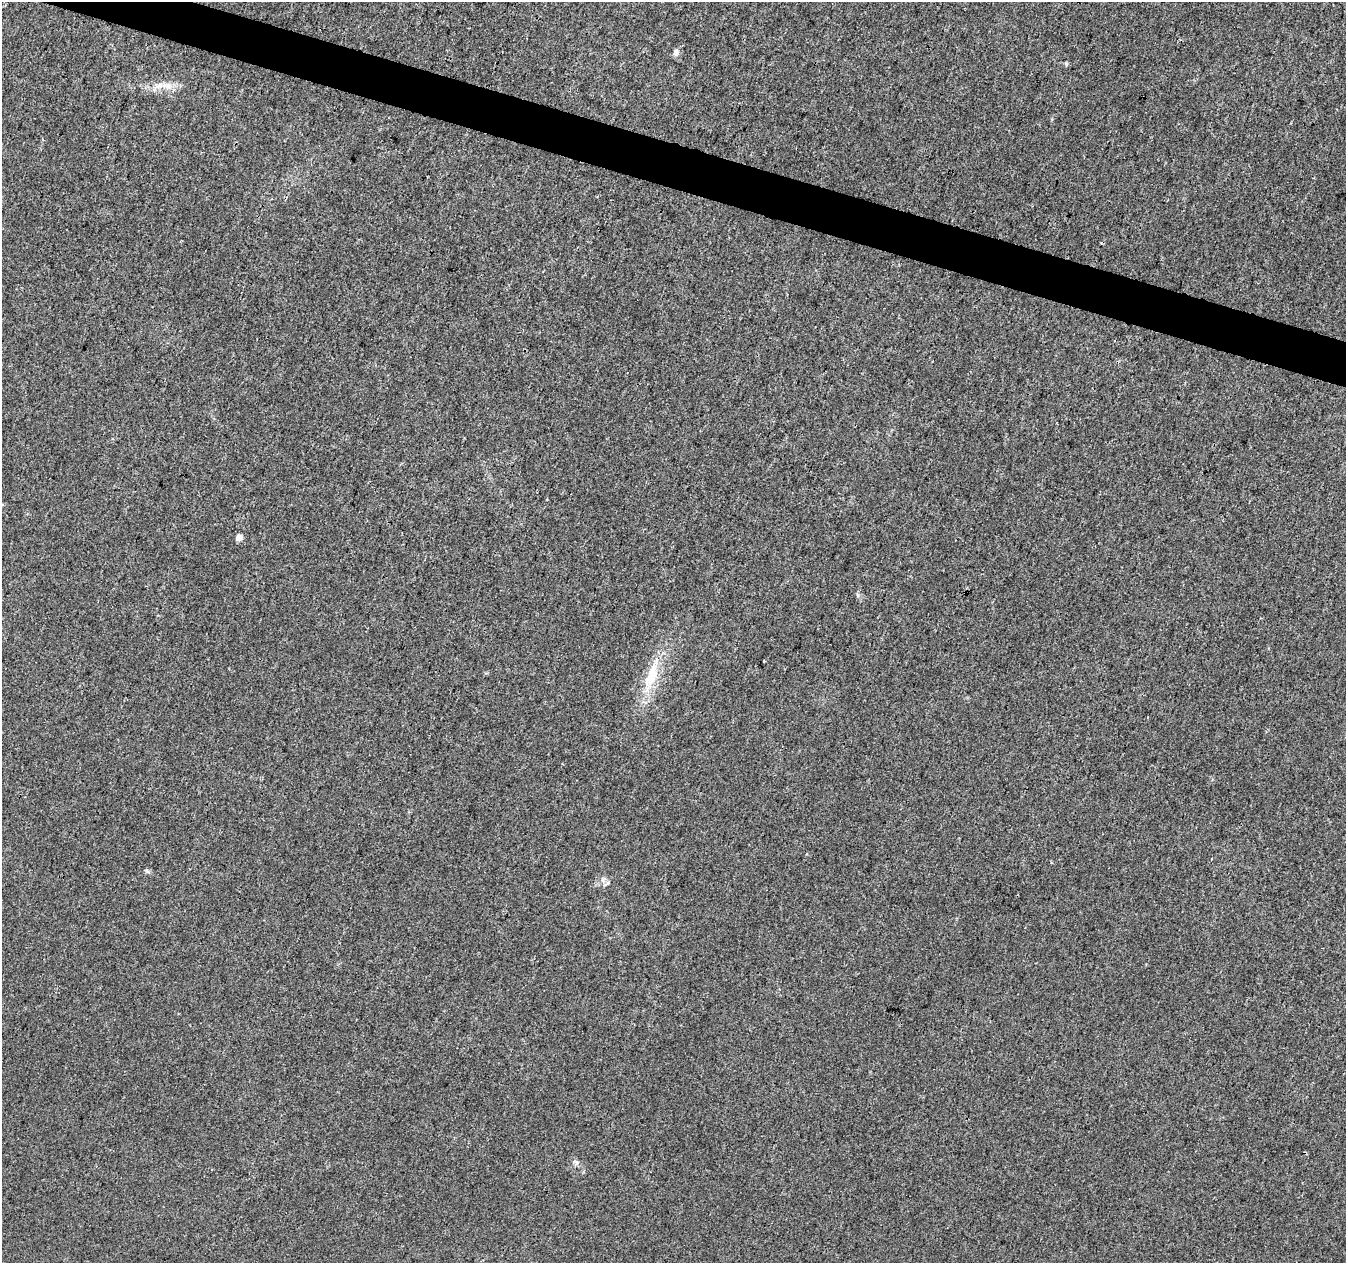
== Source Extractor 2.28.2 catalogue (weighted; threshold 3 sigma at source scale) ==
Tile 11 of 4 x 4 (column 3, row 3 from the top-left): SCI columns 2689-4032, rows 1480-2740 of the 5385 x 5542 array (HDU 1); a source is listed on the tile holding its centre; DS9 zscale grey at full resolution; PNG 1348 x 1265 px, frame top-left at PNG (2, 2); no overlay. Shown black and unused: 3% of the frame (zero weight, under 3 of 4 exposures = <1% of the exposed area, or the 3 px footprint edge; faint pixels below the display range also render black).
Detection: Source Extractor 2.28.2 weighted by HDU 2 'WHT'; one run over the whole footprint, this tile lists its part. Background 0.00635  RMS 0.0029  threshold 0.013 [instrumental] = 3 sigma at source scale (4.5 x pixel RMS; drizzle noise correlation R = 1.50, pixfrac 1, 0.0396/0.0396 arcsec/px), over >= 5 px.
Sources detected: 7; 1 cosmic-ray / hot-pixel residue — not listed; the other 6 listed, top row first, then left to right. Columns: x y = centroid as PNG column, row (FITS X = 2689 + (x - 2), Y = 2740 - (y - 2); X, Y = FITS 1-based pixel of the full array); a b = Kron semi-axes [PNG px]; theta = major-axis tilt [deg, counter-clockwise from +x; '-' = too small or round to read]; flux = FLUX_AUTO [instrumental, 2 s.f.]
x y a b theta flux
676 52 8 6 68 1.2
168 86 9 7 23 1.5
239 537 4 4 - 3.2
858 595 6 4 -88 0.46
652 675 39 15 72 10
576 1162 10 7 -30 0.95